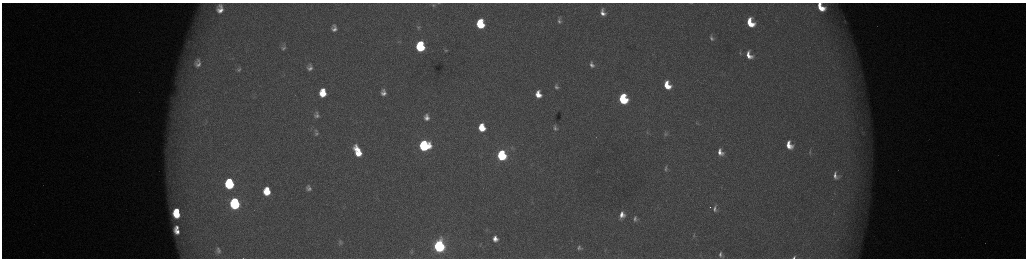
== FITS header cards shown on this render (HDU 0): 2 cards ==
NAXIS1  =                 2048 /fastest changing axis
NAXIS2  =                  512 /next to fastest changing axis

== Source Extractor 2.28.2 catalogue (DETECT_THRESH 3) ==
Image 2048 x 512 px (HDU 0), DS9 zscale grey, zoomed out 1/2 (1 PNG px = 2 x 2 image px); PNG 1028 x 260 px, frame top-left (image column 1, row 511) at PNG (2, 3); no overlay
Background 173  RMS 1.9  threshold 5.79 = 3 sigma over >= 5 px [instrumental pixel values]
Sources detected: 74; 6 cannot appear on this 1/2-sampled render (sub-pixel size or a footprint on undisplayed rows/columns) and are not listed; the other 68 listed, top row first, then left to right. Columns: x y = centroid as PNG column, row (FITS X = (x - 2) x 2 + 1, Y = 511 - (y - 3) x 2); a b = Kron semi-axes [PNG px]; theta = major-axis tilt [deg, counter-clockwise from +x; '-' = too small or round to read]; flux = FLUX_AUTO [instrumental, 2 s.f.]
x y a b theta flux
438 3 7 3 0 640
691 3 7 2 -2 380
433 5 7 5 9 1000
821 7 11 7 -50 10000
220 9 11 8 85 4800
603 13 6 4 -70 2500
559 21 8 5 -73 1400
845 21 5 3 - 510
750 23 8 6 -67 12000
480 24 8 6 -82 24000
418 27 8 7 - 1400
334 28 9 7 -86 2600
711 38 10 5 -76 1400
399 42 6 3 -8 570
420 47 7 6 - 38000
283 48 8 5 20 1000
446 50 6 3 9 570
740 53 5 3 - 490
749 55 9 6 -67 4600
198 63 16 12 87 6000
592 64 8 6 -70 2000
310 67 9 7 84 2300
239 69 6 4 44 780
667 85 7 5 -67 9600
556 86 8 6 -76 1500
383 92 9 7 -84 2800
323 93 8 7 - 11000
538 94 8 6 -76 5900
623 99 7 5 -72 42000
316 115 10 8 87 2300
426 117 6 5 - 2500
696 123 5 3 - 450
482 127 6 5 - 11000
555 128 7 6 - 1400
647 132 6 4 85 560
316 133 8 7 - 1400
666 134 7 6 - 1100
789 145 8 6 -69 6500
424 146 7 7 - 59000
358 151 11 5 -66 10000
720 152 6 5 - 3000
810 152 9 3 -88 710
502 155 6 5 - 51000
666 169 7 5 -86 1000
835 176 7 4 -75 1900
229 184 8 6 -85 36000
308 188 10 8 -76 2700
267 191 8 6 -85 11000
235 203 8 6 -83 62000
715 209 6 4 -82 1400
177 210 4 3 - 4200
177 214 7 5 -38 10000
622 215 9 6 80 3800
635 219 8 6 -88 1600
177 227 4 3 - 1300
177 231 7 4 -44 3400
694 235 7 3 85 560
495 239 6 5 - 3000
341 242 4 3 - 660
480 245 4 2 - 260
439 246 7 6 - 130000
579 248 9 9 - 2500
218 250 12 9 -83 3000
605 250 7 4 74 840
411 251 6 4 88 510
720 254 7 4 -90 1300
546 257 4 2 - 240
794 257 3 2 - 580
At the frame edge (FLAGS 8, measured only in part): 4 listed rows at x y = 438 3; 691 3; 821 7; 794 257
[6 sub-pixel or undisplayed-footprint detections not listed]